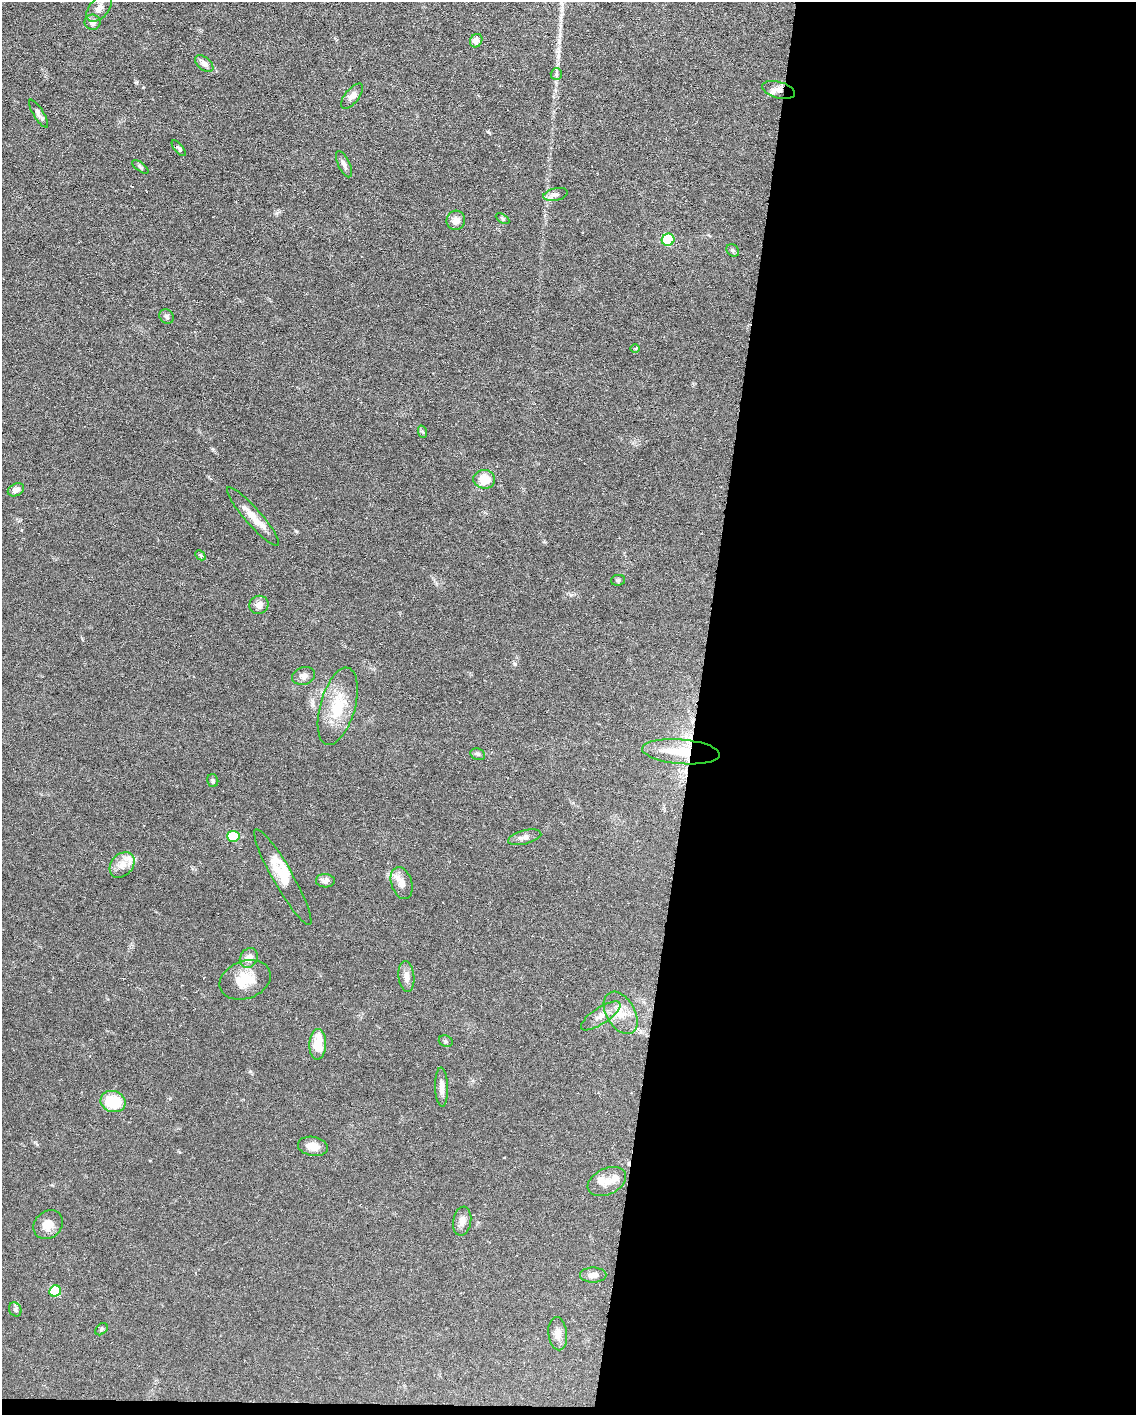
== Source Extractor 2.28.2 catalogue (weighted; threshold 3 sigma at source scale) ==
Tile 12 of 4 x 3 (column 4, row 3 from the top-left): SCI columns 3405-4538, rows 217-1629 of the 4538 x 4560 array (HDU 1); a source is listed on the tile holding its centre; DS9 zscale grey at full resolution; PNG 1138 x 1417 px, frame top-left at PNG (2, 2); each listed source drawn as its Kron ellipse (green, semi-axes under 4 px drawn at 4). Shown black and unused: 39% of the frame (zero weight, under 3 of 6 exposures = <1% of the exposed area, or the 3 px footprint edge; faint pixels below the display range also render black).
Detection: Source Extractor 2.28.2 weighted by HDU 2 'WHT'; one run over the whole footprint, this tile lists its part. Background 0.106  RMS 0.0054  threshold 0.022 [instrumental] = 3 sigma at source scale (4.09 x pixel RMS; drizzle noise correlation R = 1.36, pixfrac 0.8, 0.05/0.05 arcsec/px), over >= 5 px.
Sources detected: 59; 1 cosmic-ray / hot-pixel residue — neither listed nor drawn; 4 inside a brighter listed object's ellipse — not listed separately; the other 54 listed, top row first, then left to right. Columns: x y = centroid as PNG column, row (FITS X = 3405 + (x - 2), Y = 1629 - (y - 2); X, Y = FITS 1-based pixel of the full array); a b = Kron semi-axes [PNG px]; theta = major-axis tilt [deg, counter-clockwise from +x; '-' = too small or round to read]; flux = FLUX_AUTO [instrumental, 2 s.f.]
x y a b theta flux
99 8 16 9 47 3.9
92 22 8 7 - 2.1
476 41 7 6 - 3.6
204 64 10 6 -40 2.3
556 74 6 5 - 1
779 90 17 8 -15 4.2
352 96 15 7 50 2.8
38 114 16 5 -58 1.9
179 148 10 3 -50 0.86
344 164 14 5 -65 2
140 167 10 4 -37 0.81
555 194 12 6 12 2
503 219 7 4 -31 0.72
456 220 9 9 - 3.6
668 240 6 6 - 21
733 250 7 5 -44 0.93
167 317 8 6 -49 1.2
635 349 5 3 - 0.56
423 432 6 4 -70 0.72
484 479 11 9 -6 8.2
16 490 8 6 25 2.5
253 516 38 8 -49 6.8
200 555 6 4 -44 0.69
618 580 7 5 11 0.84
259 605 9 9 - 3.4
303 676 12 8 15 2.5
338 706 40 17 74 19
681 752 39 12 -5 16
478 754 7 5 -20 0.95
213 780 6 5 - 0.82
233 836 6 5 - 14
525 837 17 7 14 2.4
122 865 14 10 48 4.8
283 877 55 10 -60 11
325 881 9 6 -2 2.5
402 883 16 10 -72 4.5
249 958 10 8 57 4
406 977 15 8 -84 3
245 980 26 18 20 12
621 1013 23 14 -60 8.6
601 1016 23 8 33 4.7
446 1041 7 5 -22 0.86
318 1044 15 8 88 12
441 1087 19 6 -88 3.2
113 1102 13 10 -18 17
313 1146 15 9 -10 4.8
607 1182 20 13 25 6.4
462 1221 14 9 80 3.3
48 1225 16 13 43 5.7
593 1275 13 7 0 2.9
55 1291 6 5 - 12
15 1309 7 6 - 1.1
101 1329 7 5 43 1
558 1334 17 9 -84 3.5
Overlapping masked pixels (flux is a lower limit): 2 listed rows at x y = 779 90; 681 752
Isophote crosses this tile's border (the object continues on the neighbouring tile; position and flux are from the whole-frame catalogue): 1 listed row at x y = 99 8
Unlisted compact peaks at least as high as the median listed source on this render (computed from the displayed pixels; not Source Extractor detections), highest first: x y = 515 664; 296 531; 136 82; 488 132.